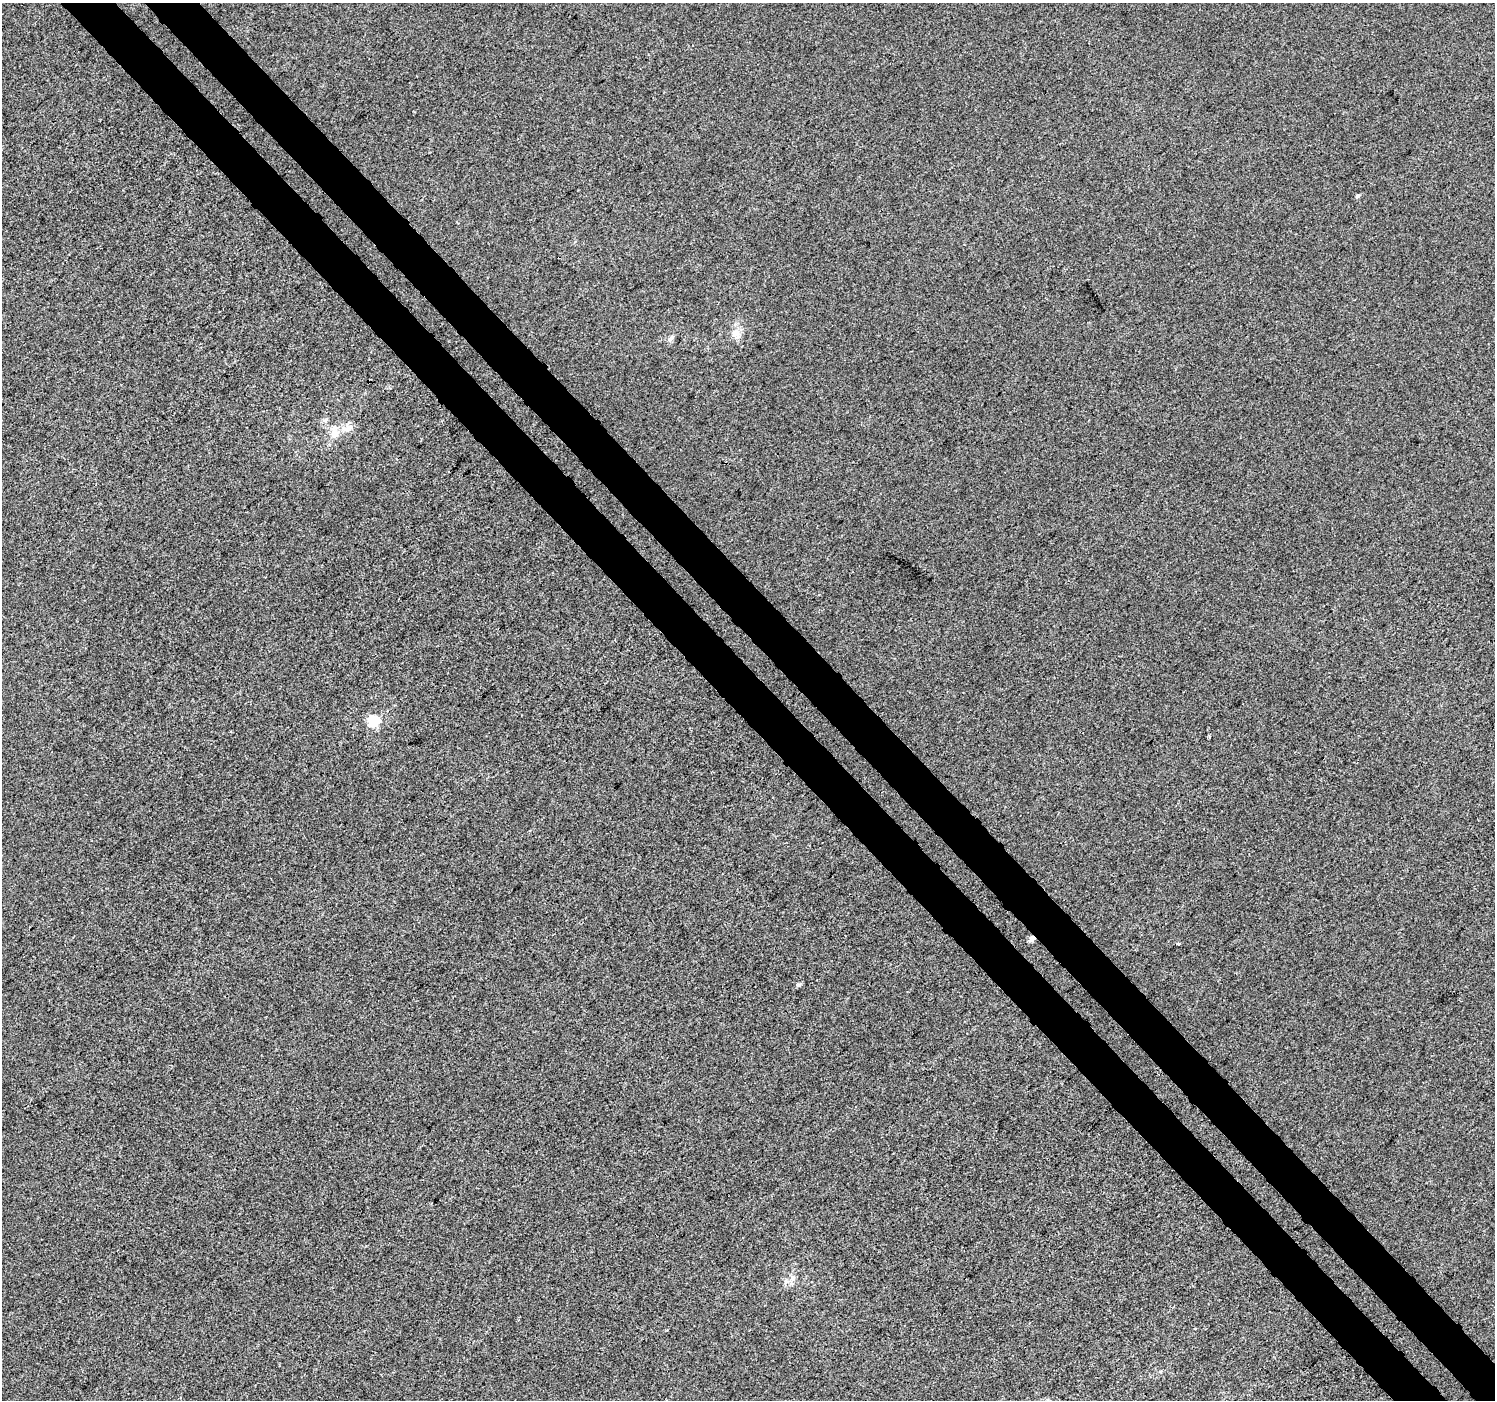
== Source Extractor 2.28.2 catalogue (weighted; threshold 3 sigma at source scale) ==
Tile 6 of 4 x 4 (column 2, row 2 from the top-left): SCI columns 1543-3035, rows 3046-4443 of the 6066 x 6027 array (HDU 1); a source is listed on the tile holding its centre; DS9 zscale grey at full resolution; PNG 1497 x 1402 px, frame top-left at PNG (2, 3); no overlay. Shown black and unused: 7% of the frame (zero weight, under 3 of 4 exposures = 5% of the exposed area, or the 3 px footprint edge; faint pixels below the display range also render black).
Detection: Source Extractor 2.28.2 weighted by HDU 2 'WHT'; one run over the whole footprint, this tile lists its part. Background -8.82e-04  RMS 0.0046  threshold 0.0208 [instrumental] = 3 sigma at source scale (4.5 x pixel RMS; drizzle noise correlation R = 1.50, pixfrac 1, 0.0396/0.0396 arcsec/px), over >= 5 px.
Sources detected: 10; all 10 listed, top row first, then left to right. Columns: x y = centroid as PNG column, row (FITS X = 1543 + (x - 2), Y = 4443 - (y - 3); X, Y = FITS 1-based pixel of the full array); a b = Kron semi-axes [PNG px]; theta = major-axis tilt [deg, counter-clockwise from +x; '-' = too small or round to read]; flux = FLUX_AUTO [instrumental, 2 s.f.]
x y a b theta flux
1358 196 5 4 - 1
735 333 13 10 24 3.6
670 338 9 6 39 1.4
349 428 12 11 - 3.3
334 433 13 11 69 5.1
374 721 6 5 - 43
1032 938 5 5 - 2.6
1178 944 3 3 - 0.75
799 985 6 5 - 0.97
793 1278 9 7 -80 2
Overlapping masked pixels (flux is a lower limit): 1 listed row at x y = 1032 938
Unlisted compact peaks at least as high as the median listed source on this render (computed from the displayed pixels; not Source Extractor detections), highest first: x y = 1160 1371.